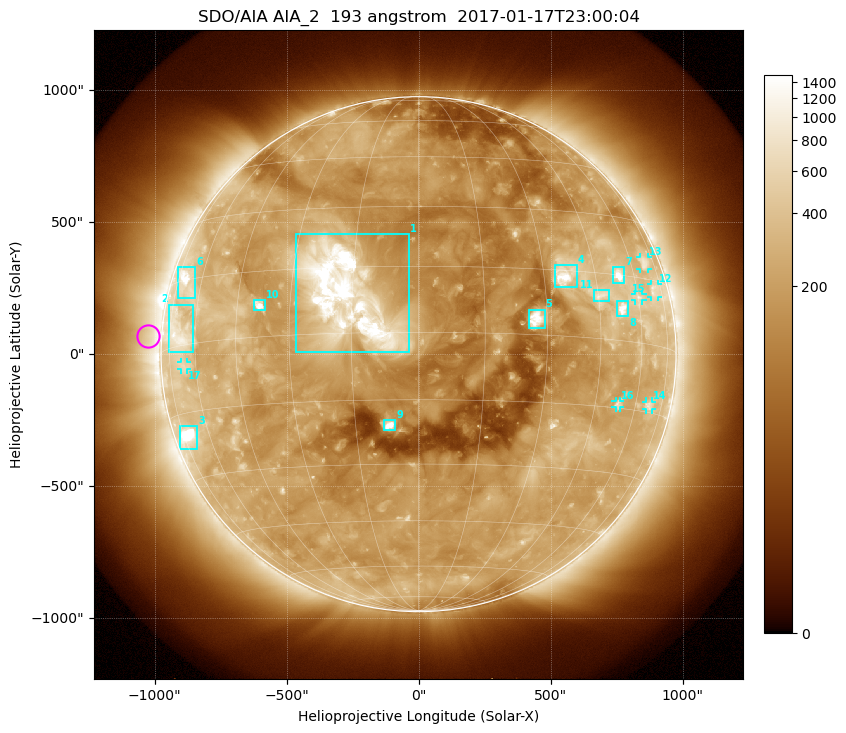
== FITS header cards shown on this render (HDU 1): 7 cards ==
TELESCOP= 'SDO/AIA'
INSTRUME= 'AIA_2'
WAVELNTH=                  193
WAVEUNIT= 'angstrom'
DATE-OBS= '2017-01-17T23:00:04.85'
CTYPE1  = 'HPLN-TAN'
CTYPE2  = 'HPLT-TAN'

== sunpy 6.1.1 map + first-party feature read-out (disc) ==
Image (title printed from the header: SDO/AIA AIA_2  193 angstrom  2017-01-17T23:00:04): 1024 x 1024 px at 2.4 arcsec/px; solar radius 976 arcsec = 406 px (full disc in frame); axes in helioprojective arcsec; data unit not stated in the header (colour bar unlabelled)
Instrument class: DISC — disc imager (sunpy class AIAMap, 193 A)
Bright regions (active regions / flare kernels): reference = the median radial profile (limb darkening/brightening removed); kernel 9 px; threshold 5 sigma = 362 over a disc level ~189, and >= 1.15x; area >= 12 px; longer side >= 10 px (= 24 arcsec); searched inside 0.97 R_sun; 17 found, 17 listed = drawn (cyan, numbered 1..; 6 of them under ~33 arcsec drawn as corner ticks so the feature stays visible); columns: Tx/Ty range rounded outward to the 5 arcsec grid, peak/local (2 s.f.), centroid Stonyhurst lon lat
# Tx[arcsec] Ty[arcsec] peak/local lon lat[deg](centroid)
1 -465..-35 10..455 20 -16 +8
2 -945..-855 10..190 4.6 -69 +3
3 -905..-835 -360..-270 13 -71 -20
4 515..600 255..335 10 +36 +14
5 415..480 100..170 12 +27 +4
6 -910..-845 210..330 6.6 -68 +14
7 735..780 270..330 9.1 +53 +15
8 750..795 145..205 7.4 +53 +7
9 -135..-85 -290..-250 13 -7 -21
10 -625..-580 165..205 8.7 -38 +7
11 665..725 200..245 4.1 +46 +10
12 880..910 215..265 3.1 +70 +13
13 840..870 325..370 3.3 +68 +19
14 860..885 -210..-180 3.2 +67 -13
15 820..850 205..230 3 +60 +10
16 745..765 -205..-175 3.5 +53 -14
17 -900..-875 -60..-30 2.6 -66 -5
Off-limb structures (1.02-1.3 R_sun): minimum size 162 px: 3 found; the strongest spans PA ~55..125 deg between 1.02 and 1.3 R_sun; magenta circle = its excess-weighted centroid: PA ~85 deg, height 1.05 R_sun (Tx ~-1025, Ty ~70 arcsec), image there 1.5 x the reference